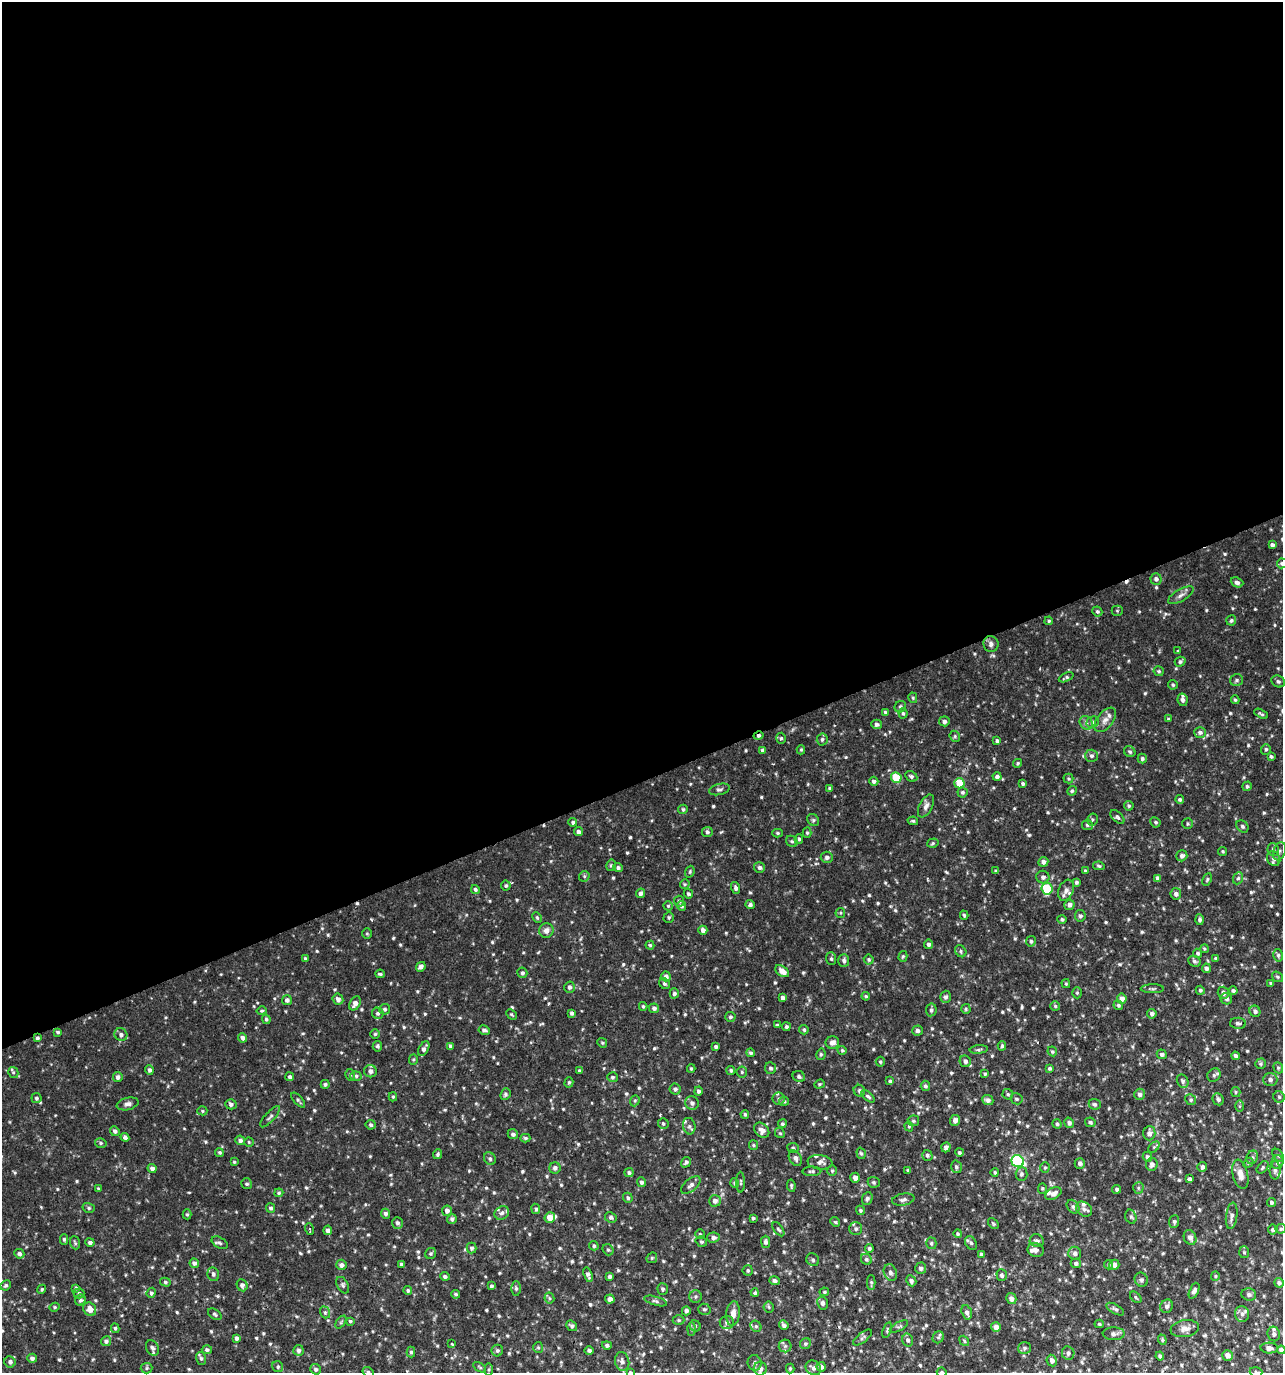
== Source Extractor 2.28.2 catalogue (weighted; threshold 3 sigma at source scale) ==
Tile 2 of 4 x 4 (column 2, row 1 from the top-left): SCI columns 1408-2688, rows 4114-5484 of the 5322 x 5486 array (HDU 1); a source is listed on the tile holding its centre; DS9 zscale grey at full resolution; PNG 1285 x 1375 px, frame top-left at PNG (2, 2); each listed source drawn as its Kron ellipse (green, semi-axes under 4 px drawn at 4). Shown black and unused: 57% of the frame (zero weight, under 2 of 3 exposures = <1% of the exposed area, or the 3 px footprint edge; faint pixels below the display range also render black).
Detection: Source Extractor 2.28.2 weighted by HDU 2 'WHT'; one run over the whole footprint, this tile lists its part. Background 0.0164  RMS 0.0031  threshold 0.0139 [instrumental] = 3 sigma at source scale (4.5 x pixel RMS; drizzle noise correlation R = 1.50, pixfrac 1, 0.0396/0.0396 arcsec/px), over >= 5 px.
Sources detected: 776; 3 cosmic-ray / hot-pixel residue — neither listed nor drawn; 16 inside a brighter listed object's ellipse — not listed separately; of the other 757, all 500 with FLUX_AUTO >= 0.414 (the completeness limit of this list) listed and drawn (257 fainter detections not listed), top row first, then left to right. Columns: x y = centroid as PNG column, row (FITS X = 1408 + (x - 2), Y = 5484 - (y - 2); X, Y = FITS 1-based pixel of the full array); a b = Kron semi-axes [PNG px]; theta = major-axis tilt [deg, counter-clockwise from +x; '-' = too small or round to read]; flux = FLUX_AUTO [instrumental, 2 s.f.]
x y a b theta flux
1272 545 4 4 - 0.98
1282 563 5 5 - 0.68
1156 579 5 5 - 1
1237 582 6 5 - 1
1181 595 14 6 31 1.4
1097 611 5 4 - 0.58
1117 611 5 5 - 0.47
1231 620 5 5 - 0.6
1049 621 4 3 - 0.42
991 644 8 7 - 1.2
1178 651 3 3 - 0.41
1180 662 5 4 - 0.67
1159 671 5 5 - 0.46
1066 677 8 3 23 0.6
1236 680 6 6 - 0.67
1278 681 7 5 -25 0.67
1173 685 5 4 - 0.49
913 698 5 4 - 0.45
1182 700 6 5 - 1.2
1235 700 4 3 - 0.51
900 707 6 5 - 0.68
885 712 4 3 - 0.49
903 713 5 4 - 0.5
1261 714 7 3 -29 0.51
1168 719 4 3 - 0.42
1105 720 14 8 52 2
944 721 5 5 - 1
1093 722 7 5 30 0.65
1086 723 7 6 - 0.95
877 724 5 4 - 0.9
1200 732 6 5 - 1
759 736 5 4 - 0.78
955 736 6 5 - 0.5
781 738 5 5 - 0.53
822 739 6 5 - 0.73
997 741 4 3 - 0.65
1266 749 5 5 - 0.59
763 750 4 4 - 0.85
801 750 4 4 - 0.41
1130 752 6 5 - 0.57
1091 756 6 6 - 0.84
1271 756 4 4 - 0.55
1142 758 5 4 - 0.69
1018 763 4 3 - 0.42
911 776 6 5 - 0.71
896 777 5 5 - 9
997 777 4 4 - 0.79
1068 779 5 5 - 0.44
874 781 4 4 - 0.9
959 783 5 5 - 9.9
1023 784 4 3 - 0.66
1247 786 5 4 - 0.58
830 788 3 3 - 0.53
719 789 10 5 13 0.83
1072 791 5 4 - 0.55
963 792 5 5 - 0.67
1180 799 4 4 - 0.58
926 806 12 6 63 1.4
1129 806 5 4 - 0.5
683 809 5 4 - 0.51
1117 817 8 5 -42 0.82
1092 819 6 5 - 0.5
813 820 6 5 - 0.58
913 821 5 4 - 0.5
573 822 4 4 - 0.68
1155 822 5 4 - 0.46
1188 824 5 5 - 0.51
1087 825 5 5 - 0.57
1242 826 7 5 -46 0.75
578 832 4 4 - 0.84
707 832 5 5 - 0.72
777 833 5 4 - 0.49
807 833 5 4 - 0.45
799 839 5 4 - 0.52
792 841 6 5 - 0.58
933 843 6 4 18 0.47
1273 849 6 5 - 0.72
1223 851 4 4 - 0.46
1279 851 9 6 70 0.79
1182 856 5 5 - 1.1
827 857 6 5 - 1
1274 859 7 6 - 0.84
1043 862 5 4 - 1.3
611 865 6 4 76 0.52
1099 866 6 4 -12 0.46
618 867 5 4 - 0.68
759 867 5 5 - 0.9
996 871 3 3 - 0.46
1085 871 4 3 - 0.48
690 872 6 4 71 0.43
584 876 5 5 - 0.49
1043 877 6 6 - 1
1158 878 4 4 - 1
1238 878 6 5 - 0.61
1207 879 6 4 64 0.48
1076 882 4 3 - 0.63
685 884 5 4 - 0.42
506 886 5 5 - 0.55
736 888 6 4 -74 0.92
1047 889 6 5 - 14
475 890 4 4 - 0.71
1066 890 11 7 68 1.5
641 893 5 4 - 0.84
688 894 5 4 - 0.57
1176 894 5 5 - 1.1
679 901 5 5 - 0.72
750 905 5 4 - 0.82
1069 905 5 5 - 1.2
668 906 4 4 - 0.43
682 906 5 4 - 0.7
840 913 5 4 - 0.41
964 915 5 3 - 0.53
1080 916 6 5 - 0.67
669 917 5 5 - 0.53
537 918 6 4 -63 0.42
1062 919 4 4 - 0.6
1200 920 5 4 - 0.82
546 930 7 7 - 1.8
703 930 4 4 - 1.3
367 934 5 5 - 0.43
1031 941 5 5 - 0.64
929 944 4 4 - 0.91
650 945 4 4 - 0.42
1204 949 4 4 - 0.44
961 951 6 5 - 0.56
1198 953 5 4 - 0.59
1278 955 6 5 - 0.61
903 956 5 4 - 0.43
305 958 4 3 - 0.5
1216 958 4 4 - 0.57
831 959 6 5 - 0.59
869 959 5 5 - 0.55
844 960 6 5 - 0.8
1194 961 6 5 - 0.69
421 967 5 4 - 1.1
1206 968 4 4 - 0.85
782 971 8 5 -33 2.3
522 973 5 5 - 0.7
380 974 5 3 - 0.56
666 976 5 5 - 0.94
1277 977 6 4 -36 0.47
1271 983 4 3 - 0.5
664 984 6 5 - 0.62
1066 984 4 3 - 0.41
569 987 6 5 - 0.84
1152 989 11 4 1 0.66
1200 990 4 4 - 0.67
1233 991 4 4 - 0.71
674 993 5 4 - 0.75
1077 993 5 4 - 0.43
1223 993 6 5 - 1.1
866 996 4 4 - 0.5
946 997 6 5 - 0.86
782 998 4 4 - 0.93
338 999 6 5 - 1.3
1122 999 5 5 - 2
1226 999 6 5 - 0.83
287 1000 5 5 - 1.1
355 1003 7 5 62 1.6
1118 1005 5 4 - 0.54
643 1006 4 3 - 0.45
1055 1006 5 5 - 0.52
654 1008 5 4 - 0.87
385 1009 5 5 - 0.65
966 1009 5 4 - 0.47
931 1010 6 5 - 0.78
262 1011 5 4 - 0.46
1255 1011 6 5 - 0.92
378 1013 6 5 - 0.71
572 1013 4 4 - 0.75
511 1014 6 4 -44 0.44
1152 1014 4 4 - 0.97
730 1017 5 5 - 0.59
266 1019 5 4 - 0.57
1238 1023 8 5 -2 0.78
777 1025 3 3 - 0.55
786 1027 4 4 - 0.72
484 1030 6 4 -10 0.85
804 1030 5 4 - 0.53
917 1030 5 5 - 0.89
58 1032 4 3 - 0.53
375 1034 4 4 - 0.45
121 1035 6 6 - 0.92
37 1038 4 4 - 0.64
243 1038 5 4 - 1.2
832 1042 7 6 - 1.7
602 1043 5 4 - 0.45
377 1046 5 5 - 0.54
451 1046 4 4 - 0.92
1002 1046 5 4 - 0.47
716 1047 4 4 - 0.71
424 1049 8 5 59 1.2
979 1049 9 3 6 0.57
842 1050 5 4 - 0.47
1052 1051 5 4 - 0.48
750 1053 4 4 - 0.55
821 1054 6 4 77 0.54
1162 1054 5 4 - 0.76
1235 1056 4 3 - 0.91
413 1060 5 4 - 0.42
965 1061 6 5 - 1.1
880 1062 5 5 - 0.45
1261 1064 5 5 - 0.55
691 1068 4 3 - 0.45
770 1068 6 5 - 0.76
1050 1068 4 4 - 0.57
1278 1068 6 4 -69 0.46
149 1070 5 4 - 0.84
731 1070 4 4 - 0.61
370 1071 6 6 - 1.3
579 1071 4 3 - 0.46
13 1072 6 5 - 0.48
742 1072 5 5 - 0.57
985 1074 4 3 - 0.48
350 1075 6 4 -75 0.51
1214 1075 7 6 - 0.7
356 1076 6 5 - 0.68
799 1076 6 5 - 0.73
118 1077 5 4 - 1.2
290 1077 4 4 - 0.73
612 1077 5 5 - 0.59
1270 1079 7 6 - 1.2
890 1081 4 4 - 0.6
1183 1081 7 5 -61 0.85
569 1082 5 4 - 0.47
325 1084 4 4 - 0.57
819 1084 5 4 - 0.43
925 1086 5 4 - 0.73
675 1089 5 5 - 0.87
698 1091 4 4 - 0.8
859 1091 6 5 - 0.7
1236 1092 5 4 - 0.42
505 1094 6 5 - 0.62
1008 1094 5 5 - 0.54
1140 1094 5 5 - 1.1
868 1096 8 4 -41 0.67
393 1097 4 4 - 0.44
1279 1097 5 5 - 0.55
36 1098 5 5 - 0.62
779 1099 6 6 - 0.66
1016 1099 6 5 - 0.65
1218 1099 6 5 - 0.83
298 1100 9 4 -48 0.63
988 1100 6 5 - 1.3
1191 1100 5 5 - 0.54
635 1101 6 4 69 0.47
784 1101 5 4 - 0.51
692 1103 7 6 - 1
128 1104 11 6 13 1.1
231 1104 5 5 - 0.96
1095 1104 6 5 - 0.72
1239 1106 6 4 90 0.43
202 1111 5 4 - 0.42
745 1114 4 3 - 0.46
270 1117 13 5 48 0.88
955 1120 5 5 - 1.3
913 1121 6 5 - 0.55
1090 1122 5 4 - 0.78
1069 1123 5 5 - 0.97
663 1124 5 5 - 0.52
782 1124 4 4 - 0.54
1057 1124 5 4 - 0.59
371 1125 5 5 - 0.65
689 1126 8 6 -78 1
909 1126 5 4 - 0.43
762 1130 8 6 -44 1.8
115 1131 5 4 - 0.95
780 1133 5 4 - 0.44
1149 1133 7 6 - 1.5
513 1134 5 5 - 0.86
125 1137 4 3 - 0.88
525 1138 5 4 - 0.53
240 1140 5 4 - 1
249 1142 5 4 - 0.42
101 1143 6 4 -14 0.53
753 1145 5 4 - 0.44
946 1147 5 4 - 1
1154 1147 6 4 45 0.49
793 1148 6 5 - 0.53
219 1152 4 4 - 0.5
959 1152 4 4 - 0.58
861 1153 6 4 -71 0.52
438 1154 5 4 - 0.59
927 1155 5 5 - 0.68
1278 1155 7 4 -54 0.54
1147 1157 5 4 - 0.85
1252 1157 7 5 67 0.75
795 1158 8 6 -58 1.2
490 1159 7 5 -58 0.7
1018 1161 6 6 - 41
234 1162 4 3 - 0.42
686 1162 5 4 - 0.72
820 1162 12 7 -6 1.4
1277 1162 7 6 - 1.2
1080 1163 5 5 - 1
1248 1163 6 4 44 0.5
1152 1164 6 5 - 1.3
956 1167 6 5 - 0.71
1045 1167 5 4 - 0.46
1202 1167 5 4 - 1
1263 1167 7 4 47 0.51
152 1168 4 4 - 1.1
555 1168 5 5 - 0.97
908 1170 3 3 - 0.47
1275 1170 9 5 -90 0.87
812 1171 9 5 1 0.72
832 1171 5 4 - 0.46
629 1173 4 4 - 0.7
995 1173 4 4 - 0.58
1021 1174 7 6 - 0.87
1240 1174 15 7 -77 2.6
855 1178 5 4 - 1.4
1189 1179 4 4 - 0.92
641 1182 5 4 - 0.82
741 1182 10 4 90 0.59
874 1182 6 5 - 0.57
735 1183 4 4 - 0.59
247 1184 6 5 - 0.57
691 1185 11 6 41 1.3
791 1186 6 3 -80 0.47
1042 1188 5 4 - 0.43
1138 1188 5 5 - 0.5
98 1189 3 3 - 0.42
1117 1189 4 4 - 0.56
279 1193 4 3 - 0.46
1053 1194 9 5 27 1.5
628 1198 5 4 - 0.61
867 1198 6 5 - 0.74
903 1200 11 6 11 1.1
715 1201 6 6 - 1.3
1271 1202 4 4 - 0.63
1073 1207 7 5 -53 0.87
89 1208 6 5 - 0.55
271 1208 5 4 - 0.62
536 1209 5 4 - 0.63
1084 1209 9 6 -37 1.2
860 1210 5 4 - 0.51
447 1211 5 5 - 1.2
502 1213 7 6 - 1.1
187 1214 5 4 - 0.44
386 1214 5 4 - 0.94
1232 1216 13 5 83 1.3
550 1217 5 5 - 3.4
611 1217 6 5 - 0.75
1131 1217 7 5 -74 0.61
753 1218 3 3 - 0.51
452 1219 5 4 - 0.76
835 1222 5 4 - 0.42
1174 1222 6 5 - 0.68
397 1223 6 5 - 0.83
993 1224 6 4 -49 0.43
309 1229 6 3 -73 0.57
778 1229 8 4 -54 0.58
856 1229 6 6 - 0.88
1281 1229 5 5 - 0.55
328 1230 5 4 - 1.3
1273 1230 5 5 - 0.68
700 1234 5 5 - 0.44
958 1234 4 4 - 0.51
713 1237 6 5 - 1
1190 1237 8 6 -63 1.5
64 1239 5 4 - 0.56
1037 1241 7 6 - 1
90 1242 5 4 - 0.73
701 1242 6 5 - 0.51
766 1242 6 4 -89 0.95
75 1243 6 4 -71 0.54
220 1243 9 5 -29 0.73
931 1243 6 5 - 0.61
971 1243 7 5 -57 0.72
594 1246 5 4 - 0.6
471 1248 5 5 - 0.69
869 1248 4 4 - 0.58
608 1250 6 5 - 0.54
1036 1250 8 7 - 1.4
1244 1252 6 5 - 0.44
431 1253 6 5 - 0.57
1075 1253 6 6 - 1.1
19 1254 5 5 - 0.92
981 1255 4 4 - 0.76
652 1258 6 5 - 0.44
866 1259 6 5 - 0.6
813 1260 7 6 - 0.75
194 1263 5 4 - 0.96
1076 1263 5 4 - 0.88
401 1264 4 3 - 0.64
341 1265 5 5 - 0.92
1109 1265 4 4 - 0.5
1114 1265 5 5 - 1.2
921 1268 6 5 - 0.97
748 1270 5 5 - 0.56
890 1272 8 6 -70 1.1
213 1274 7 6 - 0.81
588 1275 8 4 -73 0.95
1002 1275 6 5 - 0.82
445 1276 5 4 - 0.76
610 1276 4 4 - 0.7
1215 1276 5 4 - 0.41
1141 1280 7 6 - 0.97
774 1281 5 4 - 0.87
911 1281 6 5 - 0.85
165 1282 5 4 - 0.54
871 1283 7 4 90 0.52
1279 1283 5 4 - 0.76
6 1285 5 5 - 0.63
242 1285 6 5 - 1.1
343 1285 9 5 -62 0.72
491 1286 4 4 - 0.57
76 1288 4 4 - 0.49
516 1288 7 5 -89 0.63
42 1289 5 4 - 0.47
663 1289 6 5 - 0.68
408 1290 4 4 - 0.59
1194 1291 8 4 67 1.2
824 1292 5 3 - 0.45
79 1293 5 5 - 0.64
151 1293 5 4 - 0.64
755 1293 4 4 - 0.57
456 1294 4 4 - 0.51
1249 1294 7 6 - 0.91
695 1297 6 6 - 0.68
1136 1297 7 4 -42 0.5
549 1298 5 5 - 0.47
610 1299 5 4 - 1.4
1011 1299 5 5 - 1.4
80 1300 6 5 - 0.83
656 1301 12 4 -16 0.84
822 1303 6 5 - 0.99
1167 1306 7 6 - 1
55 1307 5 4 - 0.47
769 1307 6 5 - 0.47
90 1309 7 6 - 2.6
704 1309 6 5 - 0.61
1115 1309 10 4 -30 0.77
686 1311 4 4 - 0.87
325 1312 6 5 - 0.57
967 1312 7 5 -71 1
215 1314 8 5 -33 0.55
733 1314 12 7 84 2
1242 1314 8 7 - 1.3
679 1320 6 4 -1 0.51
350 1321 3 3 - 0.49
341 1322 7 4 54 0.43
727 1322 7 6 - 1.2
1099 1324 4 4 - 0.47
784 1325 5 4 - 1
572 1326 6 4 -39 0.65
695 1326 6 5 - 0.49
756 1326 6 5 - 0.57
899 1326 10 4 28 0.6
996 1327 5 5 - 1.8
115 1328 5 4 - 0.48
691 1329 6 4 89 0.56
1185 1329 14 8 9 1.9
887 1330 8 4 73 0.52
1114 1334 11 6 2 1.1
1274 1334 7 6 - 1.1
938 1337 6 5 - 0.57
237 1338 4 4 - 0.91
863 1338 11 5 38 0.7
908 1340 6 5 - 0.83
1162 1340 5 4 - 0.44
106 1341 5 5 - 0.82
964 1341 5 4 - 0.43
452 1344 3 3 - 1.1
805 1344 6 5 - 0.67
607 1345 5 4 - 0.8
785 1346 6 6 - 0.66
538 1347 5 5 - 0.47
152 1348 8 6 -64 1
1024 1348 6 6 - 0.79
1269 1348 8 5 -2 1.5
207 1350 5 4 - 0.74
298 1350 5 5 - 1
589 1350 4 4 - 0.68
1281 1350 4 4 - 1
497 1351 6 6 - 0.63
411 1352 5 4 - 0.57
1068 1353 7 6 - 0.9
1227 1355 5 5 - 1.8
1160 1356 4 4 - 0.65
32 1358 5 4 - 1
201 1358 6 5 - 0.65
1052 1360 6 5 - 1.3
622 1361 9 7 -77 1.4
10 1362 6 5 - 0.98
755 1363 8 7 - 0.9
278 1367 6 5 - 0.57
480 1367 7 4 -33 0.43
821 1367 5 4 - 1.3
147 1368 6 5 - 0.52
790 1368 5 4 - 0.44
813 1368 8 7 - 1.3
316 1369 5 5 - 0.79
489 1369 6 4 83 0.42
760 1369 7 6 - 1.4
368 1372 6 5 - 0.65
630 1372 4 3 - 0.46
942 1372 5 4 - 0.64
1256 1372 6 4 -17 0.51
Overlapping masked pixels (flux is a lower limit): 3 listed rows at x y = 759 736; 1047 889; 37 1038
Isophote crosses this tile's border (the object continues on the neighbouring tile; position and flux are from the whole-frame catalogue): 7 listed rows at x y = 1282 563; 1274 1334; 1281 1350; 368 1372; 630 1372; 942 1372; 1256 1372